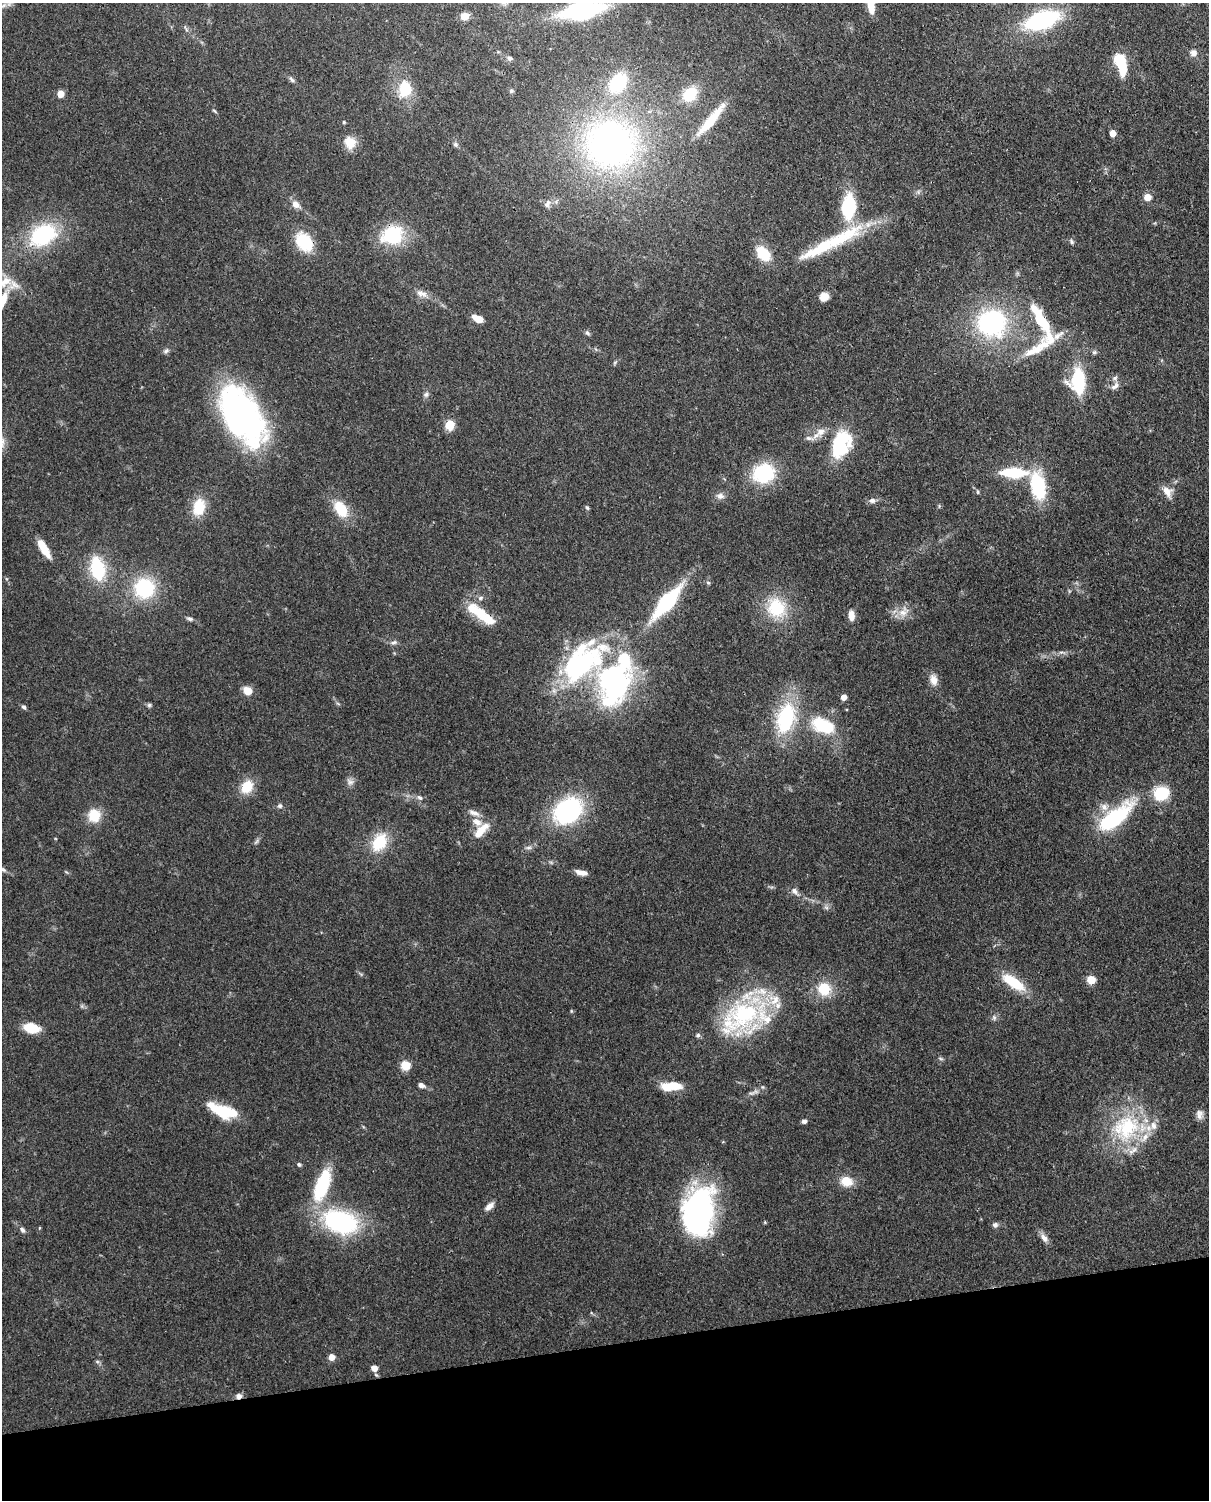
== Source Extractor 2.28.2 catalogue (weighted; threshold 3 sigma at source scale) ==
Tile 10 of 4 x 3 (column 2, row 3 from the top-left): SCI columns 1297-2503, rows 154-1651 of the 5005 x 4918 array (HDU 1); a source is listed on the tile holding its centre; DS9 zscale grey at full resolution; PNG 1211 x 1502 px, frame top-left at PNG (2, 3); no overlay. Shown black and unused: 10% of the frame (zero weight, under 3 of 4 exposures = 7% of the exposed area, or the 3 px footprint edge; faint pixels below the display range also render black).
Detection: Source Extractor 2.28.2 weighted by HDU 2 'WHT'; one run over the whole footprint, this tile lists its part. Background 0.109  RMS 0.0041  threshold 0.0184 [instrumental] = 3 sigma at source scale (4.5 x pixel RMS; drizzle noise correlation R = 1.50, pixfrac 1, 0.05/0.05 arcsec/px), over >= 5 px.
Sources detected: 149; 1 too faint to see at this stretch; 2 inside a brighter object's white glare — not listed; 19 inside a brighter listed object's ellipse — not listed separately; the other 127 listed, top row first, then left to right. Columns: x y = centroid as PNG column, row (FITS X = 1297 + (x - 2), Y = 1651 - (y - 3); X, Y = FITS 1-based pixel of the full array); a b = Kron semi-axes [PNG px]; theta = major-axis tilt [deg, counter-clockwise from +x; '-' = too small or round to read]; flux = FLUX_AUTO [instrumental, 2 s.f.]
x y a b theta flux
4 5 9 4 35 1.3
871 6 16 7 -80 6
582 11 34 13 11 61
465 16 9 7 13 3.8
1042 20 26 12 18 62
1193 53 8 7 - 2.1
510 58 6 5 - 1.3
1119 59 6 5 - 37
292 80 9 5 -46 1
618 83 18 13 53 28
405 88 17 13 -85 13
511 91 6 5 - 0.67
60 94 5 4 - 8.7
690 95 19 14 50 12
214 111 9 2 -40 0.51
711 120 49 9 50 13
344 122 4 4 - 0.55
1113 133 5 4 - 7.4
350 142 16 13 -64 6.5
455 144 7 6 - 1
610 144 56 51 -8 160
1147 197 5 5 - 11
296 204 11 8 -38 2.9
547 204 13 8 56 2.4
849 206 21 12 86 29
43 235 28 19 30 38
392 235 24 19 21 26
1072 241 8 5 -61 0.89
304 242 23 16 -55 16
821 247 63 15 29 24
763 254 15 10 -46 14
4 282 27 15 1 10
421 293 17 8 -23 3
824 297 11 9 33 3.6
2 301 27 9 65 9.4
478 319 10 6 -22 5
1040 320 38 14 -51 16
991 323 27 25 -7 62
587 333 8 5 -41 0.91
166 351 8 6 27 1.1
1034 351 57 12 31 12
1094 352 7 5 21 0.77
615 362 6 4 19 0.62
1078 381 25 16 90 25
1115 386 14 7 41 2.1
426 394 8 7 - 1.3
242 416 65 34 -60 120
450 425 9 8 - 6.9
821 432 13 10 35 3.7
809 438 11 6 -8 1.6
840 444 25 16 68 35
764 473 24 20 11 25
1014 473 22 8 -1 25
1038 486 25 13 -79 31
978 492 6 4 -76 0.61
1167 492 16 10 -55 3.8
720 496 12 8 -9 2.1
872 500 9 7 11 1.8
199 507 18 12 79 12
587 508 6 4 -62 0.68
341 509 21 13 -58 13
44 548 21 7 -58 8.3
97 568 19 11 -79 31
708 583 6 5 - 0.62
144 588 17 17 - 35
480 598 8 5 27 1.1
667 602 35 12 50 42
776 608 27 25 -59 19
904 612 17 11 34 4.7
851 615 10 6 -88 4.1
485 617 34 11 -38 14
190 619 9 5 -20 1.2
394 642 9 5 21 1.2
1062 652 11 4 -2 1.4
934 680 14 10 -76 3.5
614 684 58 40 73 83
247 691 11 9 -33 4.4
843 697 4 4 - 4.4
149 705 7 6 - 0.8
24 707 6 5 - 1
786 718 25 14 76 41
823 726 29 16 -22 21
350 782 11 9 -36 1.9
247 787 15 12 59 9.3
1161 794 14 13 - 17
420 798 8 6 -37 1.3
280 806 7 6 - 1
568 811 29 22 33 52
474 813 17 7 -24 2.7
94 815 15 14 - 9.1
1115 818 51 17 40 37
481 830 25 10 45 6.7
256 841 8 4 46 0.88
379 842 22 15 61 15
529 848 9 4 0 1
2 869 15 5 -28 1.6
581 872 13 5 -12 3.2
795 891 12 7 -53 2
826 907 7 4 -19 0.86
1091 980 5 5 - 17
1013 982 27 10 -34 16
824 989 15 14 - 11
742 1016 60 32 39 59
994 1018 7 5 -71 1
31 1028 15 9 -11 11
940 1058 6 4 -19 0.63
405 1065 5 5 - 25
421 1085 8 5 -23 1.9
671 1086 22 9 4 10
756 1091 9 6 0 1.5
224 1112 25 13 -15 17
1199 1114 14 9 -81 2.5
804 1121 5 5 - 1.3
1127 1127 44 33 65 37
299 1164 6 5 - 0.8
846 1181 13 11 -11 7.1
322 1185 37 14 69 30
489 1206 13 7 40 2.4
698 1211 51 31 82 92
340 1222 37 24 -16 56
995 1225 7 6 - 1.3
39 1228 4 3 - 0.34
22 1230 8 6 -55 1.2
1044 1238 13 8 -54 2.3
331 1357 5 4 - 6.6
374 1368 7 6 - 2.8
239 1396 9 7 16 1.7
Overlapping masked pixels (flux is a lower limit): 2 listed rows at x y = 485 617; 239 1396
Isophote crosses this tile's border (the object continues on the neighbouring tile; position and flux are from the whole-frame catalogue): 5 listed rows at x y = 871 6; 582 11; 4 282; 2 301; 2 869